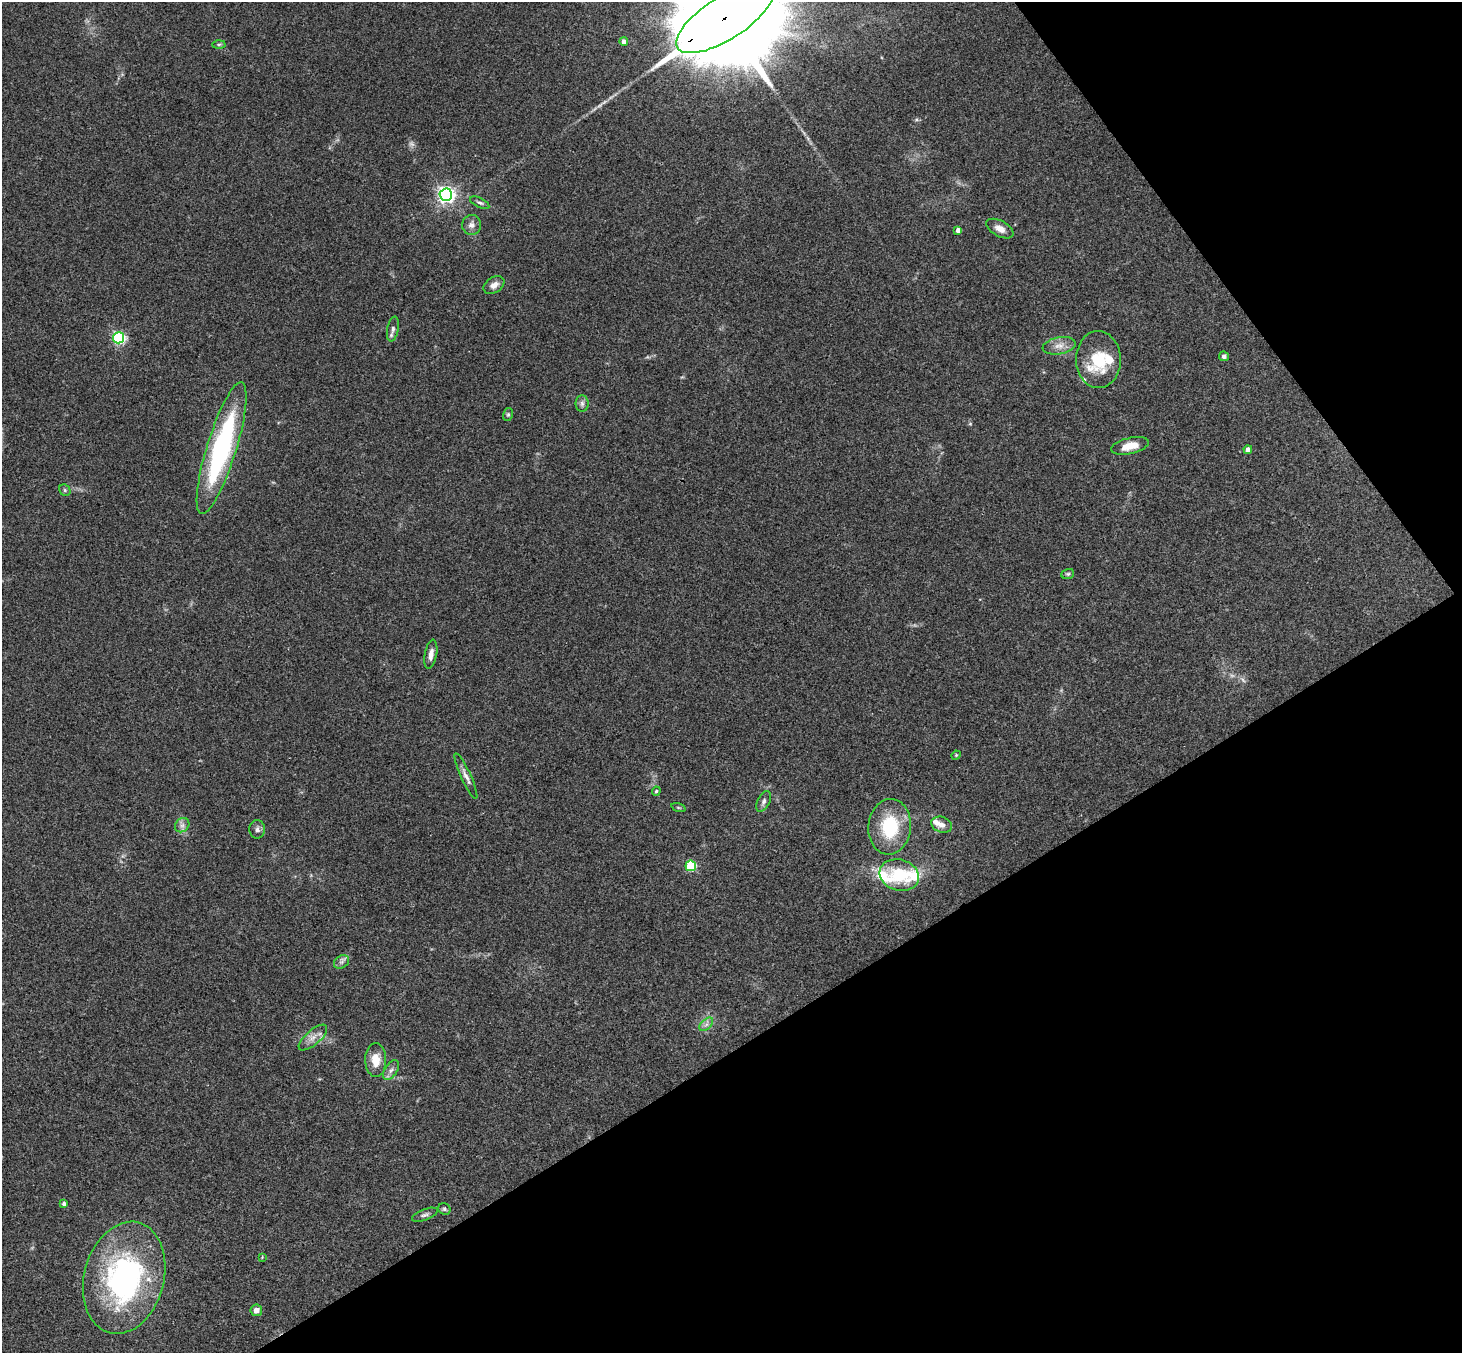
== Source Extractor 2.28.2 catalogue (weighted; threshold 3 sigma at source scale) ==
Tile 12 of 4 x 4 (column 4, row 3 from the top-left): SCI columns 4435-5894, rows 1681-3031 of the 5945 x 5925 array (HDU 1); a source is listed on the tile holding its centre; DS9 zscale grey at full resolution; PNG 1464 x 1355 px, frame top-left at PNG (2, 2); each listed source drawn as its Kron ellipse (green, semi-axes under 4 px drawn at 4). Shown black and unused: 30% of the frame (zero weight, under 3 of 4 exposures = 6% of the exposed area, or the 3 px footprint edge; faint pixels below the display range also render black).
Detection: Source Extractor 2.28.2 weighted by HDU 2 'WHT'; one run over the whole footprint, this tile lists its part. Background 0.218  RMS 0.0084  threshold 0.0379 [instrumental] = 3 sigma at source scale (4.5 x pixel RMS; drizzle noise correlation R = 1.50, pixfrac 1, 0.05/0.05 arcsec/px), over >= 5 px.
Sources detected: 55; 3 too faint to see at this stretch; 1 inside a brighter object's white glare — neither listed nor drawn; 7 inside a brighter listed object's ellipse — not listed separately; the other 44 listed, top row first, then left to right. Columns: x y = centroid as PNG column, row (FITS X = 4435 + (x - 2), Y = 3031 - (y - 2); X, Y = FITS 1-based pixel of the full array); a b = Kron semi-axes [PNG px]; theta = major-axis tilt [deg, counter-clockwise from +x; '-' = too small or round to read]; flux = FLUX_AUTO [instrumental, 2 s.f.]
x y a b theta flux
725 18 56 21 32 41000
624 42 4 4 - 4.3
219 44 6 4 2 1.4
446 195 6 6 - 340
480 203 10 4 -26 2.2
471 225 10 9 - 4.6
1000 229 15 8 -28 6.4
958 230 4 4 - 4.5
494 285 11 7 32 5.2
393 329 12 5 80 3.2
118 338 5 5 - 140
1059 346 17 8 11 7.4
1224 356 5 4 - 2.1
1098 359 28 22 -89 32
582 404 8 6 -90 2.7
508 414 6 5 - 1.3
1130 446 19 8 13 13
222 448 69 14 73 160
1248 450 4 4 - 4.2
65 490 6 5 - 1.5
1068 574 6 5 - 1.4
431 654 15 6 79 5.4
956 755 5 4 - 0.9
466 776 25 5 -65 4.9
656 791 5 4 - 1.1
764 801 11 6 63 3.1
678 807 7 3 -19 1
182 825 8 6 43 3
942 825 10 7 -21 5.3
890 827 28 21 84 46
257 829 9 7 -87 3.1
691 866 5 5 - 57
899 875 20 15 -16 34
342 962 8 6 35 2.5
706 1024 8 5 44 2.7
313 1038 18 7 41 6.7
376 1060 17 10 -88 12
391 1070 11 6 57 3.6
64 1204 4 4 - 2.1
444 1209 6 5 - 1.7
425 1215 14 5 20 2.8
262 1257 4 3 - 0.66
124 1278 57 40 75 190
256 1310 5 5 - 5.2
Overlapping masked pixels (flux is a lower limit): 1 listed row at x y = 725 18
Isophote crosses this tile's border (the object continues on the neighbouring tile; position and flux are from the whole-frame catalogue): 1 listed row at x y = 725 18